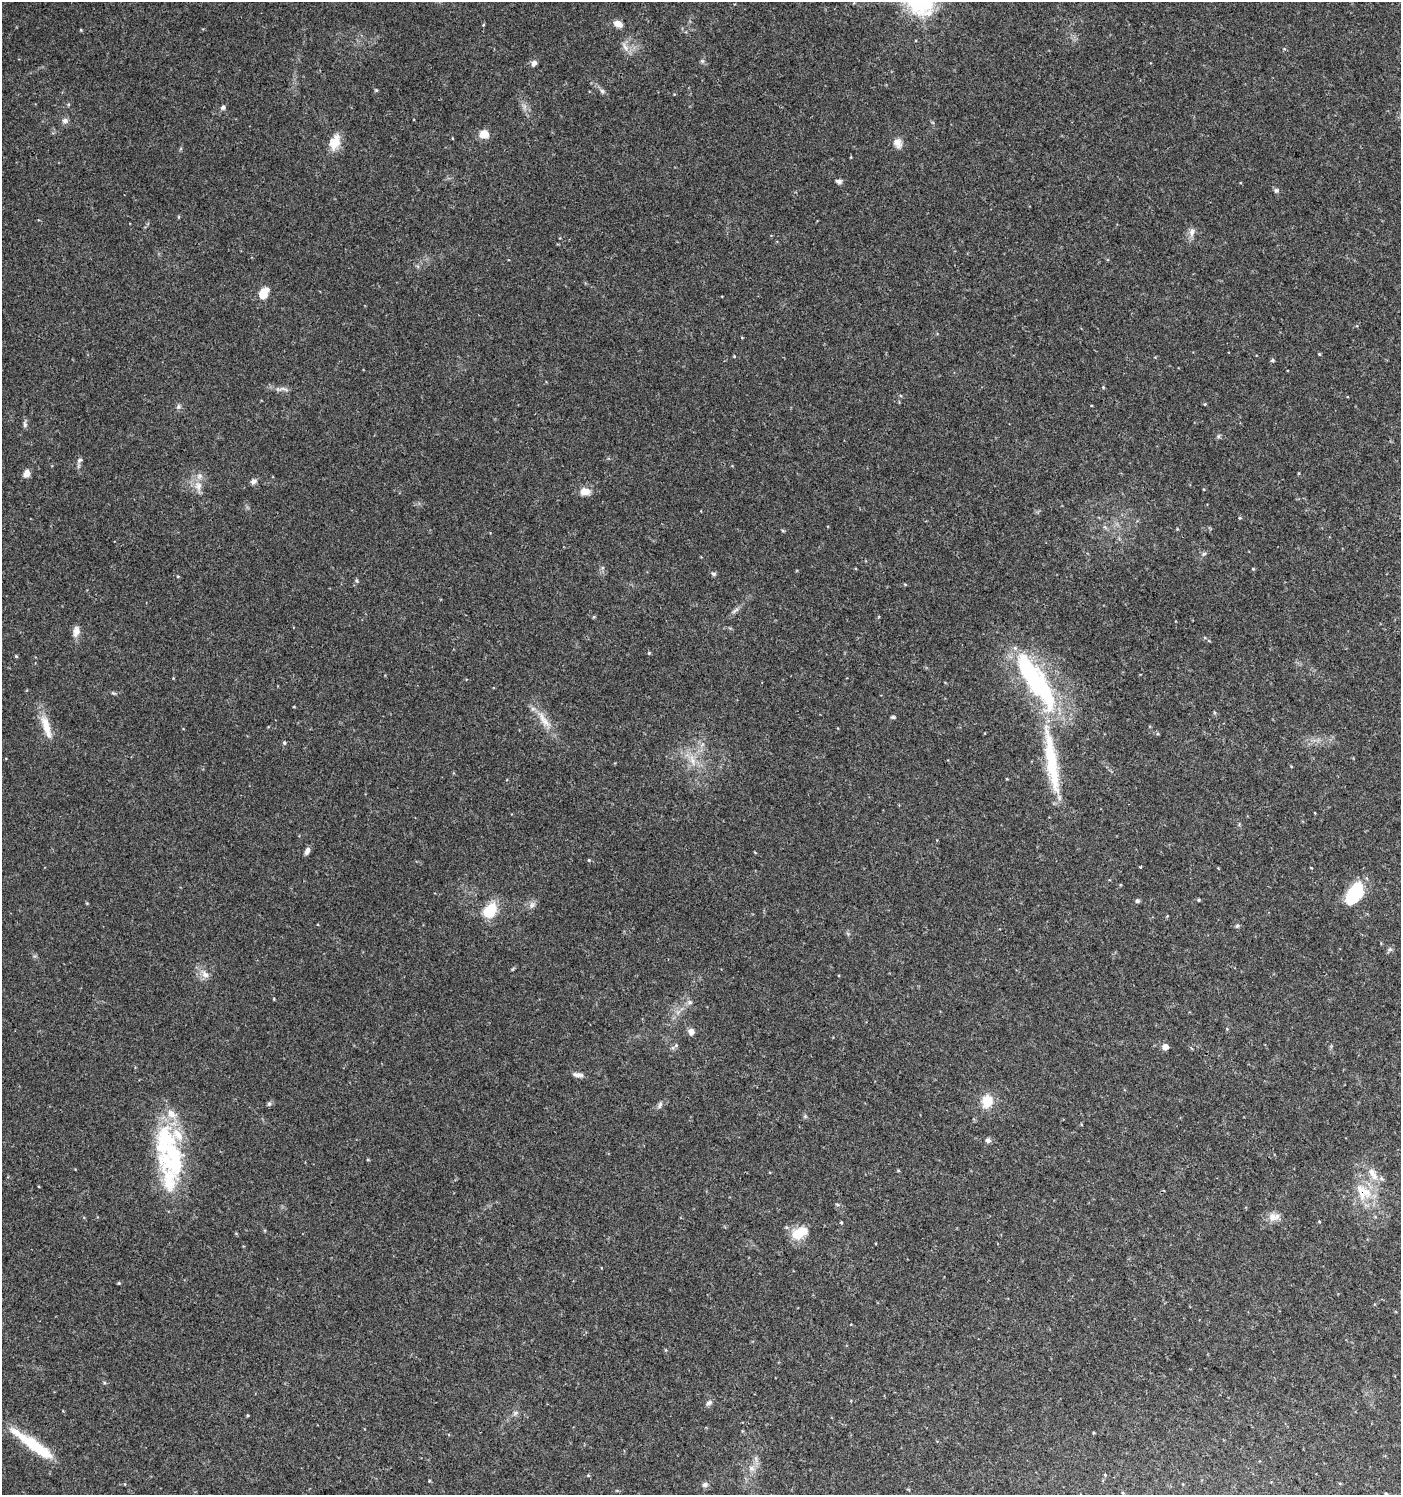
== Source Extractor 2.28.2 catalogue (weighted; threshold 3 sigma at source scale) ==
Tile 6 of 4 x 4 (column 2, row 2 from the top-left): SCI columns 1579-2977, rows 2998-4490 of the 6021 x 5988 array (HDU 1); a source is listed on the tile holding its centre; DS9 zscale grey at full resolution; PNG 1403 x 1497 px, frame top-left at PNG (2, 2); no overlay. Shown black and unused: <1% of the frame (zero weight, under 3 of 4 exposures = <1% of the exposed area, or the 3 px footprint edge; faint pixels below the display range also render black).
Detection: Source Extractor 2.28.2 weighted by HDU 2 'WHT'; one run over the whole footprint, this tile lists its part. Background 0.0443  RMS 0.004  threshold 0.0179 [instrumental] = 3 sigma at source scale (4.5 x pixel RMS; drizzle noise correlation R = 1.50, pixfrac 1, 0.0396/0.0396 arcsec/px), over >= 5 px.
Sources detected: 88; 4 inside a brighter object's white glare — not listed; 6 inside a brighter listed object's ellipse — not listed separately; the other 78 listed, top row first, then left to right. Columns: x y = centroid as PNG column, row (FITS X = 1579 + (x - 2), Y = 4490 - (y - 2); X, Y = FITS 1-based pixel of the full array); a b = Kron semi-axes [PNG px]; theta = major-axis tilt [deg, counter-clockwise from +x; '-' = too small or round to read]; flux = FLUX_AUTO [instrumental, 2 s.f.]
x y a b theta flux
618 24 9 6 -29 3.2
81 30 5 3 - 0.32
625 47 11 4 -58 1.5
702 61 5 5 - 0.62
534 63 8 6 51 1.5
602 91 7 5 -45 0.85
223 107 6 6 - 0.89
65 121 8 7 - 1.3
484 134 8 7 - 6.7
335 142 19 12 68 5.8
897 143 14 10 -54 2.6
839 181 8 5 -17 1
1276 190 7 6 - 0.85
1192 232 11 7 81 1.9
264 293 13 8 61 6
1319 354 5 3 - 0.37
1272 360 5 4 - 0.59
1103 387 4 3 - 0.34
284 389 12 3 -21 0.91
1205 404 4 3 - 0.33
178 406 7 5 71 0.81
25 425 8 6 -90 0.93
80 460 8 5 27 0.83
27 473 9 7 72 2.2
253 481 8 6 18 1.3
199 486 12 9 -88 3.1
585 492 12 8 1 3.8
1240 518 4 3 - 0.37
1253 569 4 4 - 0.36
713 574 6 5 - 0.65
357 581 6 4 -83 0.56
905 584 5 3 - 0.35
735 610 11 3 40 1
76 631 15 9 81 2.5
649 653 4 4 - 0.35
16 656 5 3 - 0.38
1036 681 46 23 -55 50
893 717 6 5 - 0.58
544 720 27 9 -57 5.5
46 727 35 9 -73 6.8
284 743 5 4 - 0.6
1051 757 100 14 -78 28
692 760 16 5 -75 2.8
307 851 10 5 64 1.5
589 860 4 4 - 0.35
1356 892 23 13 49 21
1199 900 4 3 - 0.41
1137 901 5 5 - 0.89
87 903 4 3 - 0.31
532 905 8 7 - 1.5
490 910 18 13 49 11
1237 926 6 4 45 0.56
1390 950 8 5 34 0.87
205 974 12 8 -38 2.5
690 1002 6 5 - 0.88
691 1032 7 6 - 2.1
676 1045 5 5 - 0.55
1165 1047 5 5 - 3.6
578 1075 14 6 -7 1.7
987 1101 8 7 - 12
269 1104 6 5 - 0.74
660 1105 10 5 71 1
164 1138 51 25 81 30
988 1140 7 6 - 1.1
1373 1174 23 9 -60 4.9
1363 1192 28 19 -35 12
1274 1217 17 9 3 3.1
1319 1221 4 3 - 0.3
841 1222 4 3 - 0.38
800 1233 20 12 28 8
119 1283 4 3 - 0.45
709 1403 9 6 23 1.1
247 1415 4 3 - 0.4
33 1445 58 10 -35 18
751 1468 8 6 -27 1.5
1105 1475 4 3 - 0.32
705 1485 8 6 29 1.1
1386 1494 4 4 - 0.44
Overlapping masked pixels (flux is a lower limit): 1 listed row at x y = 1363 1192
Isophote crosses this tile's border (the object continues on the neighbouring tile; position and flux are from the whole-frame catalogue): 1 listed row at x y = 1386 1494
Unlisted compact peaks at least as high as the median listed source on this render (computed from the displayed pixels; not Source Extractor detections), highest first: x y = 376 90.